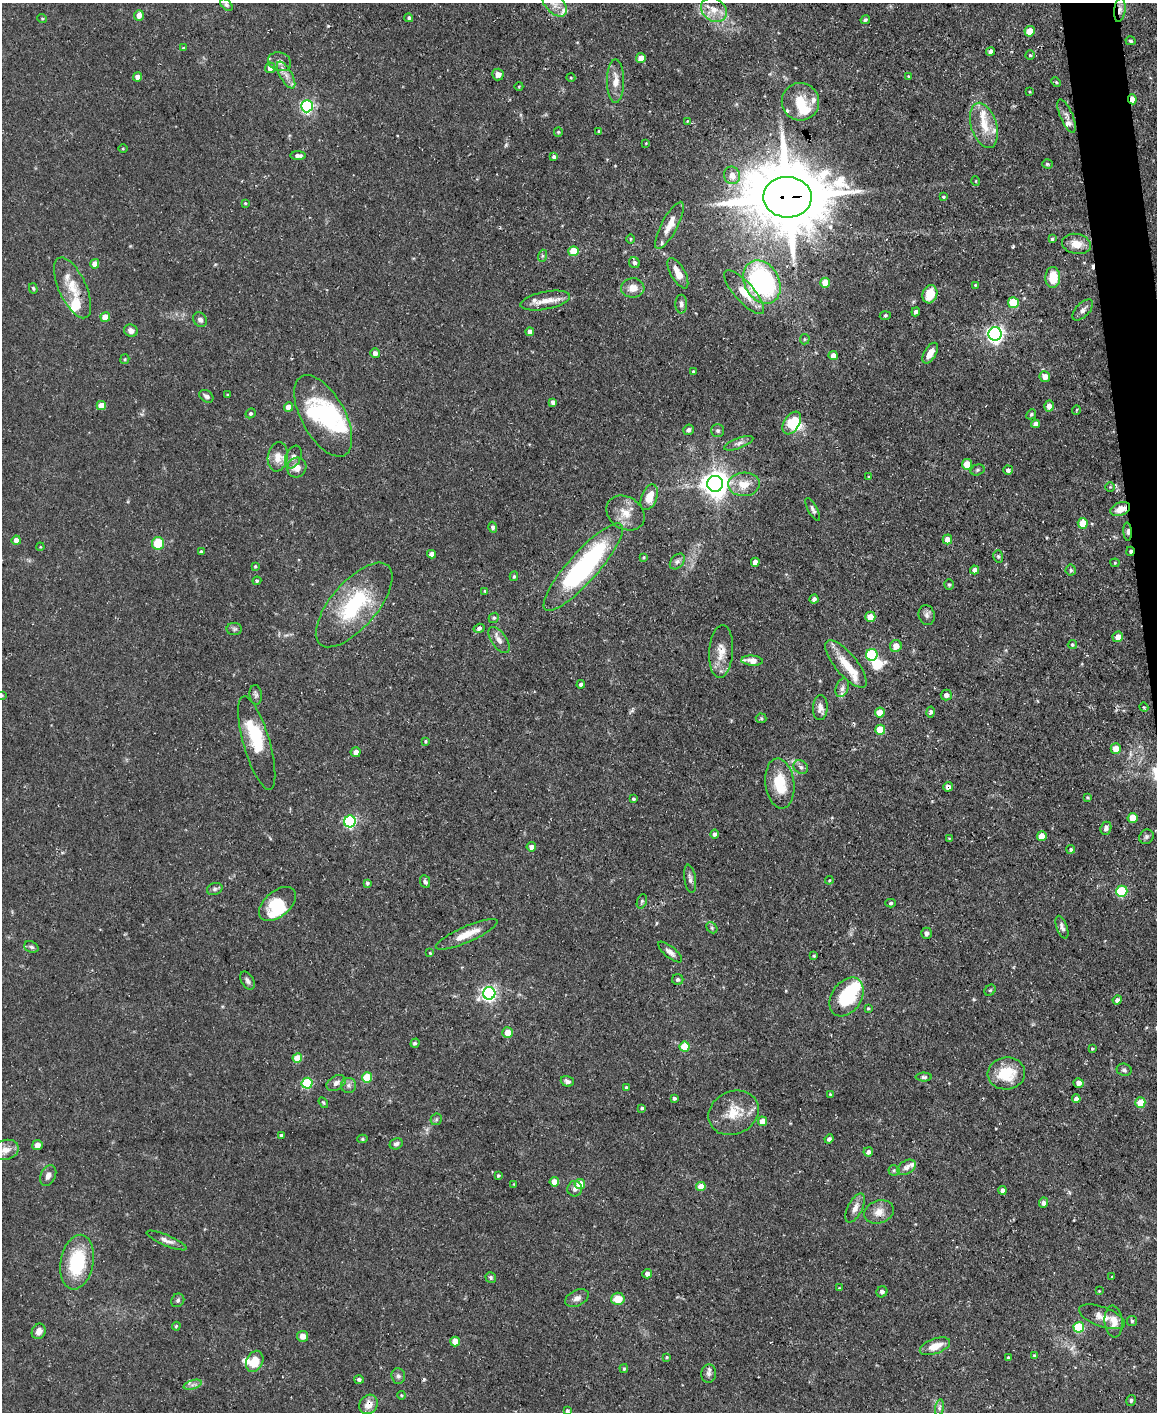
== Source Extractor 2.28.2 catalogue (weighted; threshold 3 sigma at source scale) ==
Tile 6 of 4 x 3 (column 2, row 2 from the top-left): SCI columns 1156-2310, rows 1537-2946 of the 4620 x 4591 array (HDU 1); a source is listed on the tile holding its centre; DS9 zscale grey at full resolution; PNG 1159 x 1414 px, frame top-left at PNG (2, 3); each listed source drawn as its Kron ellipse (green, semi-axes under 4 px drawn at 4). Shown black and unused: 2% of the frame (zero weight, under 3 of 5 exposures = <1% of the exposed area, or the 3 px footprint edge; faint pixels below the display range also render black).
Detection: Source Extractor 2.28.2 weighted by HDU 2 'WHT'; one run over the whole footprint, this tile lists its part. Background 0.0587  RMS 0.004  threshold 0.0182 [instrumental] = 3 sigma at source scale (4.5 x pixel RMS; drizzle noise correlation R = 1.50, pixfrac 1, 0.05/0.05 arcsec/px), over >= 5 px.
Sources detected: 302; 9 inside a brighter object's white glare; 1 cosmic-ray / hot-pixel residue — neither listed nor drawn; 15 inside a brighter listed object's ellipse — not listed separately; the other 277 listed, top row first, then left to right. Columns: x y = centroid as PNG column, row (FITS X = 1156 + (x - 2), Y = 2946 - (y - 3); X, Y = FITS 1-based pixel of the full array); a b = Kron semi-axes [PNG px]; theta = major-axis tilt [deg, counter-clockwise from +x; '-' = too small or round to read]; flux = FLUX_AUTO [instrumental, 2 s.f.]
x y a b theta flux
554 4 15 9 -46 3.7
226 5 7 4 -44 0.77
714 10 14 11 -37 4.8
1120 10 12 5 84 2
139 15 5 5 - 3.3
42 18 5 3 - 0.38
409 18 4 4 - 0.68
865 20 5 4 - 0.75
1030 31 5 5 - 8.4
1130 41 5 4 - 0.77
183 48 3 3 - 0.51
990 51 4 4 - 1.2
1030 55 4 4 - 0.53
641 58 5 5 - 3.7
280 62 12 9 -17 2.5
270 68 5 5 - 2.4
286 75 15 6 -60 2.9
498 75 6 6 - 2.2
908 76 4 3 - 0.42
137 77 4 4 - 1.8
571 78 5 3 - 0.41
616 81 21 8 90 4.7
1056 82 5 3 - 0.52
519 86 4 3 - 0.37
1030 92 4 2 - 0.34
1132 99 5 4 - 4.2
800 102 19 18 - 8.8
307 106 6 6 - 74
1067 116 18 6 -67 2
687 121 3 3 - 0.31
984 125 23 13 -73 8.2
599 131 3 3 - 0.41
558 132 5 4 - 0.52
646 143 3 2 - 0.26
123 149 5 3 - 0.38
298 156 8 4 0 1.5
554 157 4 4 - 0.94
1047 164 5 4 - 0.59
732 175 9 8 - 4
976 181 5 3 - 0.33
787 197 24 20 -1 3900
943 197 4 3 - 0.55
245 203 4 4 - 0.42
669 225 26 8 62 5.4
630 239 5 3 - 0.38
1052 239 3 3 - 0.56
1076 244 14 10 -11 5.1
574 251 5 5 - 12
542 256 6 4 72 0.58
634 263 6 5 - 0.99
95 264 5 4 - 3.5
678 273 17 7 -61 4.6
1053 277 10 7 89 9.1
762 282 23 17 -61 66
825 283 5 5 - 6.5
975 285 4 3 - 0.47
33 288 5 4 - 0.61
73 288 33 13 -65 9.1
633 288 12 9 1 4.2
744 292 28 9 -48 7.6
930 294 9 7 73 7.9
545 301 25 9 11 5.4
1013 303 5 5 - 16
681 304 9 6 -89 1.3
1083 310 13 6 46 1.9
916 312 4 4 - 1.1
885 316 5 4 - 0.59
105 317 5 5 - 6.5
200 320 7 6 - 1.5
131 331 7 6 - 2
530 332 4 4 - 2
995 334 7 6 - 160
805 339 5 5 - 0.55
375 353 5 5 - 1.7
930 353 11 6 59 3.7
833 356 4 4 - 2.4
125 359 5 4 - 0.49
693 372 4 3 - 0.69
1045 377 5 5 - 3.5
227 395 4 3 - 0.38
206 396 8 5 -35 1.3
553 402 4 4 - 1.5
101 405 4 4 - 5.4
1049 406 5 5 - 2.7
288 407 4 4 - 3.8
1076 410 5 3 - 0.36
251 413 5 4 - 0.81
1031 414 5 4 - 0.7
323 416 45 22 -61 33
792 423 12 7 57 10
1035 424 4 4 - 2.1
688 430 5 5 - 1.1
718 431 6 6 - 0.83
739 443 15 5 20 1.7
278 457 14 10 81 4.3
293 457 12 7 66 2
967 464 5 5 - 8.2
297 467 10 9 - 3.6
977 470 7 5 17 0.74
1008 470 5 4 - 1
869 477 4 3 - 0.36
715 484 8 8 - 470
744 484 16 12 3 6.7
1110 487 4 4 - 0.44
649 497 13 7 69 6.4
813 509 13 4 -62 1.2
1120 509 10 6 20 4.6
625 513 20 16 -34 6.6
1083 523 5 5 - 7.9
493 527 5 4 - 0.83
1128 532 9 4 -86 1.5
947 539 5 4 - 3.8
16 540 4 4 - 3
158 543 6 6 - 11
40 547 4 3 - 0.33
1130 551 4 3 - 0.68
201 552 4 3 - 0.92
432 554 4 4 - 1.9
998 556 6 5 - 0.73
643 557 4 3 - 0.5
677 561 9 6 49 1.3
755 562 4 4 - 2.2
1115 563 4 4 - 0.42
255 566 4 3 - 0.48
583 567 57 15 48 78
975 570 4 4 - 2.2
1071 570 5 5 - 0.7
514 576 5 4 - 0.62
257 581 4 4 - 0.47
949 585 5 4 - 0.64
485 591 4 4 - 0.44
814 599 4 4 - 1.2
354 605 52 23 49 33
927 615 10 8 -76 1.4
870 617 5 5 - 5.3
494 618 5 4 - 0.6
479 628 5 4 - 1.2
234 629 8 6 -1 0.89
1118 637 5 5 - 3.5
499 640 15 7 -56 2.7
1072 645 5 4 - 0.65
896 646 6 5 - 3.9
721 651 26 12 86 6.1
872 655 6 5 - 31
752 661 11 5 -4 5
846 664 29 11 -50 8.7
581 684 4 4 - 1.2
842 688 10 6 69 1.7
2 695 3 3 - 0.34
256 695 10 6 -81 1.1
946 695 5 5 - 1.5
1144 707 5 4 - 0.42
820 708 12 7 88 2.3
931 712 5 4 - 1.1
880 713 5 5 - 6.2
761 718 5 5 - 0.51
880 730 5 5 - 12
425 741 4 3 - 0.49
257 743 48 13 -74 23
1116 748 5 5 - 5.1
356 752 5 5 - 1.9
801 767 7 6 - 1.2
780 783 25 14 -83 13
948 787 5 4 - 1.5
1087 797 4 3 - 0.49
633 799 3 3 - 0.55
1133 818 5 5 - 9
350 821 6 6 - 63
1106 828 7 5 68 1.5
714 834 4 4 - 1.2
1042 836 5 5 - 7.1
1146 837 7 6 - 0.98
949 839 4 4 - 0.42
531 847 4 4 - 1.9
1071 849 4 4 - 0.68
690 879 14 5 -81 1.7
829 880 4 4 - 0.38
425 882 7 5 -65 1
367 883 4 4 - 0.8
215 889 8 6 18 1
1122 891 6 5 - 33
642 901 7 5 72 0.68
891 903 5 4 - 0.73
277 904 22 13 40 16
1062 927 12 5 -70 1.6
712 928 6 4 -47 0.73
926 933 5 5 - 1.5
467 934 33 8 24 7.6
31 947 7 5 -21 0.83
670 952 14 5 -40 1.9
430 953 3 3 - 0.43
814 956 4 3 - 0.47
678 979 5 5 - 0.85
247 981 10 6 -59 1.4
990 990 6 5 - 0.61
489 993 6 6 - 120
846 997 21 15 55 21
1117 1000 4 4 - 1.6
868 1008 4 4 - 0.46
508 1032 5 5 - 6
415 1043 5 3 - 0.64
685 1047 5 5 - 12
1092 1049 4 3 - 0.5
297 1058 5 4 - 7.1
1124 1070 7 6 - 0.96
1006 1073 18 16 6 14
367 1077 5 5 - 14
924 1077 8 4 0 0.89
567 1081 6 5 - 1.5
307 1083 5 5 - 31
336 1083 10 7 29 1.9
1078 1083 5 4 - 1.9
348 1085 7 7 - 1.5
626 1088 3 3 - 0.75
830 1094 4 3 - 0.45
674 1098 3 3 - 0.75
1076 1099 4 4 - 2.5
323 1103 6 4 -56 0.56
1140 1103 5 5 - 8.5
642 1108 4 4 - 0.6
733 1113 26 21 26 11
436 1119 6 5 - 0.72
762 1121 4 4 - 4.8
281 1136 4 4 - 1.1
362 1139 5 4 - 0.58
829 1139 5 3 - 0.89
396 1144 7 5 24 1.2
37 1145 5 5 - 2.7
5 1150 13 10 13 3.8
868 1152 5 4 - 1.7
906 1167 10 6 33 2
894 1170 5 5 - 0.71
48 1175 11 7 65 2.3
498 1175 3 3 - 0.58
554 1182 5 4 - 4.8
514 1184 3 3 - 0.32
580 1184 5 5 - 8.3
701 1186 5 4 - 5.5
575 1189 8 7 - 1.7
1002 1190 4 4 - 1.8
1044 1203 5 4 - 1.9
855 1208 16 7 63 2.9
879 1212 15 11 19 4.1
167 1240 21 5 -23 2.4
77 1262 27 16 79 24
647 1274 5 4 - 1.8
491 1277 5 5 - 0.78
1112 1277 3 2 - 0.36
839 1288 4 4 - 0.34
1099 1291 3 3 - 0.32
882 1292 6 5 - 1.2
577 1298 12 7 25 2.1
618 1299 7 6 - 6.2
178 1300 7 6 - 0.86
1102 1317 24 9 -20 4.5
1114 1321 16 9 -84 4.5
1132 1321 5 5 - 0.64
176 1326 4 3 - 0.56
1079 1327 5 5 - 24
39 1331 8 6 64 2.7
302 1336 5 5 - 3
455 1341 5 4 - 7.1
935 1346 16 7 20 5.8
1034 1355 4 3 - 0.41
666 1357 3 3 - 0.47
1008 1357 3 3 - 0.43
255 1361 11 8 65 7.9
624 1368 4 3 - 0.64
709 1373 9 7 84 1.5
398 1376 8 7 - 1.2
359 1379 5 4 - 0.98
193 1385 9 4 17 1.4
401 1395 4 3 - 0.4
1131 1400 5 5 - 0.87
369 1404 10 9 - 4
940 1408 8 4 81 0.99
567 1411 4 4 - 0.82
Overlapping masked pixels (flux is a lower limit): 8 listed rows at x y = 1120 10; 1132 99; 787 197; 1120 509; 1128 532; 1130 551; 948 787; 369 1404
Isophote crosses this tile's border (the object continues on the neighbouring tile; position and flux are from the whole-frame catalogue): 3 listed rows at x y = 554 4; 2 695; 5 1150